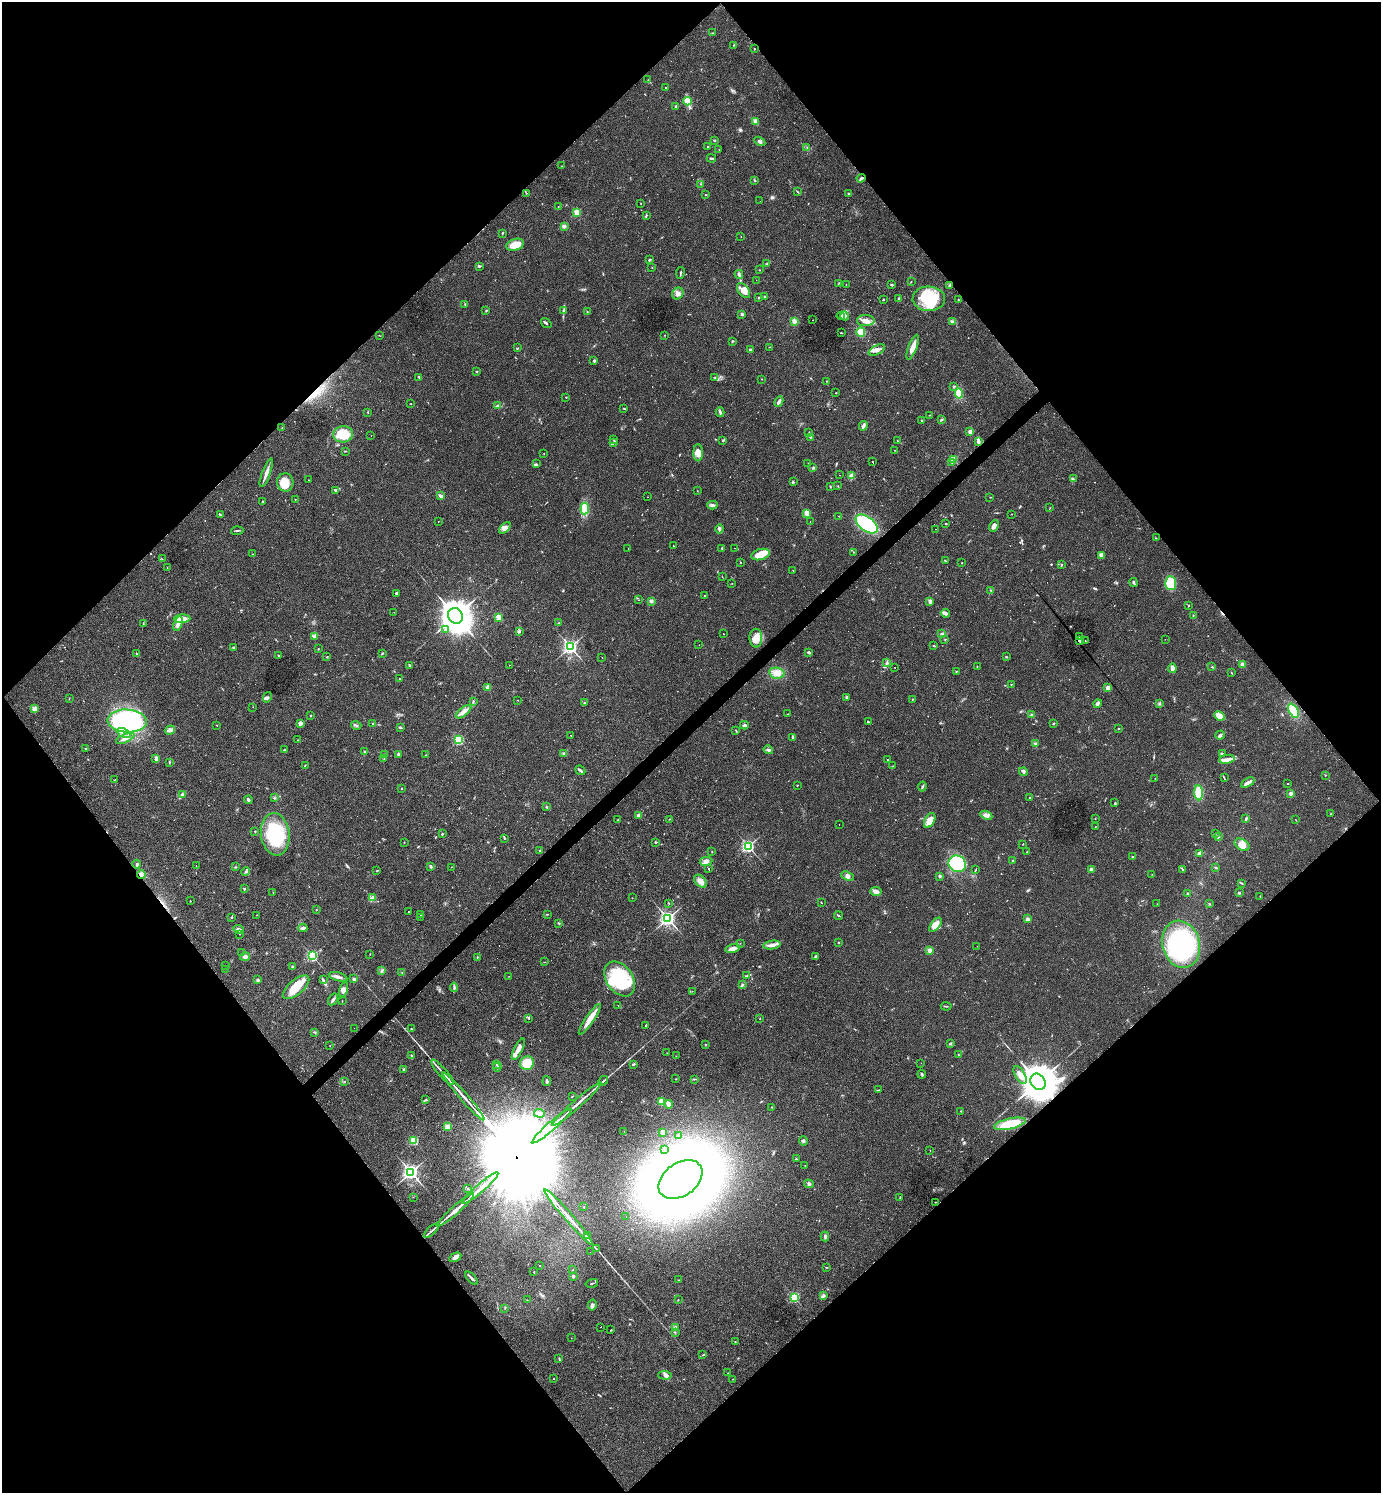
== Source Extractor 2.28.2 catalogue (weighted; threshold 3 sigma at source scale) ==
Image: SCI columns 295-5809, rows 1-5964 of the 5962 x 5964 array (HDU 1 of 3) = the unmasked area's bounding box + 8 px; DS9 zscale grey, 4 x 4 block average (1 PNG px = mean of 4 x 4 image px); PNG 1383 x 1495 px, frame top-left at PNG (2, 2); each listed source drawn as its Kron ellipse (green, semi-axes under 4 px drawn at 4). Shown black and unused: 51% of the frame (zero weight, under 2 of 3 exposures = <1% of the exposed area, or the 3 px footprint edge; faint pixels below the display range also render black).
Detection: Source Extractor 2.28.2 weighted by HDU 2 'WHT'. Background 0.0346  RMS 0.0062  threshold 0.0281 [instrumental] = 3 sigma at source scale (4.5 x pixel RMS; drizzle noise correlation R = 1.50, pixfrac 1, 0.05/0.05 arcsec/px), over >= 5 px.
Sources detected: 657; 9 inside a brighter object's white glare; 57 cosmic-ray / hot-pixel residue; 1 long thin detection or spike segment (spike, bleed or trail) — neither listed nor drawn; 12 coinciding with a brighter row at this scale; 24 inside a brighter listed object's ellipse — not listed separately; of the other 554, all 500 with FLUX_AUTO >= 0.844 (the completeness limit of this list) listed and drawn (54 fainter detections not listed), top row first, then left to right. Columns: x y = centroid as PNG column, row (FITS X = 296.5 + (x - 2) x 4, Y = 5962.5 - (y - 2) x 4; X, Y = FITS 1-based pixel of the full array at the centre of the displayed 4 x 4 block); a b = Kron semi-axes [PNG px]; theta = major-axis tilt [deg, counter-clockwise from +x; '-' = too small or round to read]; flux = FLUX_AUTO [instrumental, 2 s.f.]
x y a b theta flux
712 33 4 2 - 2.1
734 45 2 2 - 1.2
755 49 2 2 - 2.2
648 80 2 2 - 1.5
666 88 2 2 - 2.1
687 101 4 3 - 37
676 106 2 2 - 5.3
755 121 4 3 - 11
714 140 3 2 - 2.9
760 141 6 3 -31 8.5
707 146 2 2 - 1.8
807 148 3 2 - 1.8
719 150 2 2 - 1.1
711 158 5 2 - 5.1
562 166 3 2 - 1.9
861 178 4 2 - 6.1
754 180 3 2 - 3.4
701 184 2 2 - 1.4
798 192 2 2 - 1.4
526 193 2 2 - 1.9
848 193 2 2 - 1.7
706 195 2 2 - 1.9
760 201 2 2 - 0.97
641 203 2 2 - 1.2
558 207 2 2 - 1.4
577 212 2 2 - 160
646 216 4 2 - 4.9
564 226 3 3 - 8.7
502 233 3 2 - 3.1
741 237 2 2 - 0.92
515 245 9 5 19 53
649 260 3 2 - 3.8
767 263 2 2 - 2
479 266 3 3 - 4.4
652 268 2 2 - 1.2
760 270 2 2 - 1.3
680 273 6 2 83 4.5
739 274 4 2 - 11
756 280 2 2 - 1.4
911 282 2 2 - 1.7
838 284 2 2 - 1.1
846 284 2 2 - 1.1
892 285 3 2 - 5
950 285 3 2 - 3.1
743 291 8 5 -53 30
678 294 6 5 - 15
759 297 2 2 - 1.9
765 297 3 2 - 3.5
899 298 3 2 - 5.2
929 299 16 12 -3 180
958 299 2 2 - 1.7
883 300 3 2 - 2.1
465 304 2 2 - 2.8
486 310 3 2 - 2.6
563 311 2 2 - 1.6
587 312 2 2 - 1.5
742 314 3 3 - 5.7
841 316 4 2 - 6.3
845 316 4 3 - 11
813 320 2 2 - 2.8
794 321 4 3 - 11
866 321 9 5 1 23
952 322 2 2 - 2.4
546 323 6 2 -36 6.8
861 332 5 4 - 42
841 333 2 2 - 2.4
379 335 2 2 - 1.4
665 335 2 2 - 1.3
732 341 3 2 - 2.8
769 347 2 2 - 1
913 347 13 3 69 32
518 348 2 2 - 1.9
750 350 2 2 - 27
877 350 9 4 27 16
594 361 2 2 - 15
477 371 3 2 - 2.9
419 377 4 2 - 3.7
715 378 3 2 - 3
762 379 2 2 - 0.91
827 381 2 2 - 1.7
954 386 3 2 - 3.4
836 393 2 2 - 1.8
959 393 5 3 - 93
566 397 2 2 - 2.8
779 402 6 3 63 9.7
410 404 2 2 - 1.8
498 406 3 2 - 6.8
624 408 3 2 - 3
368 412 2 2 - 1.7
720 412 5 2 - 5.8
929 415 3 2 - 2
921 420 2 2 - 2.5
941 420 3 2 - 4.5
863 426 5 3 - 8.9
282 428 2 2 - 0.96
809 432 2 2 - 1.6
970 432 2 2 - 44
343 434 10 8 5 72
371 435 2 2 - 1.6
811 437 3 2 - 2.7
614 440 3 2 - 3.1
897 440 3 2 - 1.6
723 441 2 2 - 1.5
978 441 3 2 - 6.3
613 443 3 2 - 6
895 450 2 2 - 0.85
345 451 2 2 - 1.8
544 453 2 2 - 1.1
698 453 8 4 -90 35
953 460 2 2 - 200
872 462 2 2 - 95
808 463 2 2 - 1.4
952 463 2 2 - 2.3
536 464 3 2 - 3.4
813 468 2 2 - 2.8
266 473 15 2 70 24
840 475 2 2 - 4.1
852 476 2 2 - 140
1073 479 3 2 - 3.7
308 480 2 2 - 3
285 482 9 8 - 63
793 482 2 2 - 2.3
838 486 2 2 - 1.1
830 487 2 2 - 1.9
335 490 3 2 - 5.7
697 491 2 2 - 1.2
441 496 2 2 - 34
647 497 2 2 - 1.3
990 497 2 2 - 1.1
295 499 2 2 - 1.5
263 501 2 2 - 2.3
712 505 5 3 - 7.7
1050 508 2 2 - 1.2
585 509 6 4 84 18
807 513 2 2 - 140
1012 514 2 2 - 1.6
220 515 3 2 - 2.3
839 516 2 2 - 2.9
438 521 2 2 - 1.1
810 521 2 2 - 16
867 524 12 7 -36 300
946 524 2 2 - 3
994 526 6 3 63 16
505 528 7 3 47 15
719 529 4 2 - 10
935 529 2 2 - 1.4
237 531 6 2 3 4.2
1156 538 2 2 - 1.9
673 546 2 2 - 81
628 548 2 2 - 0.95
721 548 2 2 - 1.6
735 548 2 2 - 22
853 552 2 2 - 1.5
253 554 2 2 - 1.8
760 555 9 5 15 60
1102 555 4 3 - 18
162 559 2 2 - 0.85
945 561 2 2 - 2.2
741 563 2 2 - 1.1
962 563 2 2 - 1.4
1061 565 3 2 - 3.3
167 568 2 2 - 1.3
793 570 2 2 - 1.4
722 577 2 2 - 1.2
1133 582 5 2 - 5.9
732 583 2 2 - 1
1171 583 7 5 -85 120
990 590 3 2 - 2.1
396 593 2 2 - 20
705 595 2 2 - 1.3
639 600 2 2 - 1.2
651 601 2 2 - 15
930 601 4 2 - 13
1188 605 2 2 - 2
394 612 2 2 - 0.93
945 613 4 2 - 21
1193 615 2 2 - 1.7
455 616 8 7 - 6600
499 617 2 2 - 140
182 619 8 4 3 41
559 623 2 2 - 1.5
143 624 2 2 - 2.1
178 624 8 3 73 20
446 629 4 2 - 5.4
519 632 3 2 - 3.8
723 634 2 2 - 0.89
942 634 3 2 - 5.2
314 636 4 3 - 6.9
1080 637 2 2 - 10
756 638 9 6 -89 37
945 639 2 2 - 2.4
1165 639 2 2 - 1.3
1079 640 2 2 - 72
1085 641 2 2 - 1.3
699 645 2 2 - 0.92
933 646 4 2 - 2.6
570 647 3 3 - 1000
233 648 2 2 - 24
318 649 2 2 - 1.8
809 652 3 3 - 4.5
382 653 3 2 - 4.2
136 654 2 2 - 1.6
278 656 3 2 - 3
327 657 2 2 - 2.8
602 657 2 2 - 1.9
1007 657 3 2 - 2.5
887 662 4 2 - 3.1
1243 664 2 2 - 100
409 665 3 2 - 6
510 665 2 2 - 6.4
977 666 2 2 - 1.4
895 667 2 2 - 48
1212 667 2 2 - 1.3
1172 668 4 3 - 22
956 671 2 2 - 1.9
777 673 8 5 -9 25
1232 673 2 2 - 1.9
400 679 2 2 - 4.2
1011 684 2 2 - 3.2
488 687 3 3 - 15
1108 688 2 2 - 91
267 697 5 3 - 6.2
847 697 3 2 - 6.3
69 698 3 2 - 1.5
912 699 2 2 - 2.1
518 700 2 2 - 1.1
473 701 4 2 - 3
584 703 2 2 - 16
1098 704 4 3 - 7.5
1159 704 3 2 - 4.9
253 707 2 2 - 0.88
34 709 4 3 - 25
1294 711 8 4 -63 56
464 712 9 3 38 26
788 714 2 2 - 1.2
310 715 2 2 - 3.4
1032 715 3 2 - 4.3
1220 716 5 3 - 40
127 721 19 11 -3 610
868 722 3 2 - 270
300 723 4 3 - 9.4
1054 723 2 2 - 4.1
372 724 2 2 - 2.8
217 725 2 2 - 3
356 725 5 2 - 7.7
744 725 4 2 - 7.8
400 727 3 2 - 3.5
1118 729 2 2 - 1.7
170 730 5 3 - 12
736 730 3 2 - 2.2
124 733 7 3 -27 13
571 735 2 2 - 2.3
1220 735 5 3 - 7.9
793 737 4 2 - 7.4
125 738 10 3 24 19
298 740 2 2 - 1.4
459 740 2 2 - 380
1036 744 3 2 - 3.8
86 749 2 2 - 12
284 750 2 2 - 3.1
768 750 5 3 - 8
364 752 3 2 - 2.2
563 753 2 2 - 2.4
398 754 3 3 - 4.7
1222 754 3 2 - 3.4
385 755 2 2 - 1.7
425 755 2 2 - 1.3
384 758 2 2 - 1.8
156 759 3 2 - 16
1227 759 8 4 7 19
888 760 2 2 - 150
169 762 3 2 - 2.1
305 765 2 2 - 2.2
893 766 2 2 - 1.3
580 770 5 2 - 7.9
1023 772 4 3 - 5.7
1325 775 2 2 - 0.97
1224 778 3 2 - 2.6
1155 779 2 2 - 0.96
114 780 3 2 - 1.1
1248 783 7 2 31 18
1288 784 2 2 - 1.9
797 785 2 2 - 2.6
922 787 5 2 - 4.2
401 788 2 2 - 7.8
1199 793 7 4 -86 77
1291 793 2 2 - 11
182 794 3 3 - 6.5
274 798 2 2 - 3.1
1030 798 2 2 - 8.9
248 800 4 2 - 9.8
1115 803 3 2 - 3.5
546 806 2 2 - 1.1
1330 814 2 2 - 1.1
639 815 2 2 - 60
986 815 6 3 -24 10
669 819 2 2 - 1.3
1095 819 2 2 - 1.5
1246 819 3 2 - 2.4
618 820 2 2 - 1.1
930 820 8 5 62 44
1296 820 2 2 - 1.2
839 825 2 2 - 2.6
1095 827 2 2 - 0.88
255 831 2 2 - 1.6
1215 833 2 2 - 1
275 834 21 14 -83 230
442 834 2 2 - 8.9
1218 837 3 2 - 2.8
504 838 2 2 - 5.3
404 842 2 2 - 1.6
655 842 3 2 - 3.6
1023 844 2 2 - 1.3
1242 845 8 5 -30 28
748 846 2 2 - 730
540 851 2 2 - 7.5
712 851 2 2 - 1.2
1027 852 3 2 - 2.9
1199 853 3 2 - 12
1132 857 2 2 - 1.6
706 861 6 3 9 13
1013 861 2 2 - 4
137 864 4 2 - 4.7
957 864 9 8 - 250
196 866 2 2 - 4.1
431 866 3 2 - 3.9
236 867 2 2 - 1.4
451 867 2 2 - 1.1
1216 868 2 2 - 2.6
709 869 2 2 - 240
1091 869 4 3 - 6.4
1183 869 4 2 - 2.6
976 870 3 2 - 2
377 871 2 2 - 2.5
246 872 5 2 - 5.8
1152 874 2 2 - 1.1
141 875 4 3 - 14
848 876 6 3 -22 11
940 876 3 2 - 6
700 881 7 5 -47 23
1242 883 3 2 - 2.3
244 889 2 2 - 9.9
876 891 5 4 - 13
273 893 3 2 - 1.7
1239 893 2 2 - 23
1188 894 2 2 - 4.2
1260 896 2 2 - 2.1
372 898 3 2 - 4.4
632 898 2 2 - 1.4
190 901 2 2 - 2
821 902 3 2 - 1.6
669 903 2 2 - 0.97
1157 904 2 2 - 1.2
1209 904 2 2 - 2.2
317 910 2 2 - 1.1
408 912 2 2 - 63
420 914 2 2 - 4.5
548 914 2 2 - 1.8
256 915 2 2 - 0.95
839 916 4 2 - 3.6
232 917 3 2 - 2.6
420 917 2 2 - 3.2
668 918 3 3 - 1000
1027 919 2 2 - 31
559 923 3 2 - 2.6
935 925 8 4 51 32
303 928 4 3 - 11
239 929 5 3 - 9.7
239 934 2 2 - 1.1
838 942 2 2 - 7.6
740 943 2 2 - 1.2
1181 944 24 18 -75 460
772 945 9 3 8 20
977 946 2 2 - 0.95
732 949 7 3 16 20
930 950 2 2 - 89
242 953 2 2 - 0.86
370 954 2 2 - 1.6
312 956 2 2 - 550
815 956 3 2 - 5.4
245 957 5 4 - 13
477 957 3 2 - 2
544 962 3 2 - 1.4
225 966 2 2 - 1
292 966 2 2 - 12
225 969 2 2 - 0.84
382 971 3 2 - 3.9
402 973 2 2 - 1.4
509 976 2 2 - 0.91
747 976 3 2 - 2.6
338 977 9 3 -17 14
354 979 3 2 - 7
620 979 19 13 -55 250
258 980 3 3 - 5.4
323 980 4 2 - 5.7
743 985 3 3 - 4
296 987 16 7 40 78
454 987 4 2 - 5.6
344 990 8 3 77 13
692 991 2 2 - 0.94
333 999 6 2 57 9.8
342 1001 2 2 - 1.3
618 1005 2 2 - 1.1
946 1006 5 2 - 3.5
529 1018 2 2 - 2.6
760 1018 2 2 - 1.2
590 1019 18 4 55 49
646 1025 3 2 - 3.1
354 1028 2 2 - 1.4
411 1029 3 2 - 2.7
314 1032 2 2 - 1.3
950 1043 3 2 - 3.2
705 1045 2 2 - 6.7
330 1046 2 2 - 0.85
518 1049 12 3 64 23
667 1053 2 2 - 0.85
958 1054 2 2 - 1.6
411 1056 3 2 - 3.5
676 1056 2 2 - 1.1
527 1063 7 6 - 63
921 1063 2 2 - 0.93
633 1064 2 2 - 8.3
496 1065 3 2 - 3.1
497 1067 4 2 - 4.4
404 1070 3 2 - 6.6
442 1072 16 2 -49 17
922 1074 4 2 - 5.1
1020 1075 10 5 -60 37
676 1079 2 2 - 2.3
694 1079 4 2 - 2.8
547 1081 5 2 - 8.1
603 1081 5 2 - 6.1
345 1082 2 2 - 1.1
1038 1082 9 7 -56 11000
879 1090 2 2 - 1.8
463 1096 31 2 -49 45
572 1097 2 2 - 1.3
426 1100 3 2 - 3.3
661 1101 3 3 - 21
577 1104 32 2 41 43
669 1104 4 3 - 23
772 1107 2 2 - 3.3
960 1111 2 2 - 1.4
539 1113 5 3 - 12
1010 1124 16 5 13 110
447 1126 2 2 - 150
552 1126 26 2 41 90
624 1131 2 2 - 1.4
662 1132 4 4 - 9.2
679 1136 3 2 - 3.2
414 1140 2 2 - 310
803 1141 5 3 - 5.9
664 1150 2 2 - 2.4
930 1150 2 2 - 1.3
796 1159 2 2 - 3
805 1165 2 2 - 1.5
411 1172 3 3 - 1300
680 1179 24 16 36 4900
809 1184 5 3 - 7.7
468 1188 2 2 - 2.1
480 1188 23 2 41 86
413 1197 2 2 - 1
900 1197 3 2 - 2.5
935 1202 2 2 - 1.5
584 1207 2 2 - 1.6
455 1210 24 2 42 46
626 1216 2 2 - 4.5
569 1217 37 2 -49 58
431 1231 9 2 42 9.4
587 1236 2 2 - 5.3
825 1236 5 3 - 7.2
596 1249 3 2 - 3.6
590 1252 2 2 - 2.1
455 1257 6 4 30 15
539 1266 2 2 - 97
827 1267 3 2 - 1.6
572 1270 2 2 - 1.3
534 1272 2 2 - 2
573 1276 3 2 - 8.9
471 1278 8 2 -48 8.7
679 1280 2 2 - 1.3
592 1283 6 2 13 3.4
823 1296 3 2 - 4.3
794 1297 2 2 - 420
527 1300 2 2 - 1.1
678 1300 2 2 - 1.9
592 1305 5 3 - 10
505 1308 2 2 - 1.5
601 1327 2 2 - 190
676 1327 4 2 - 5.6
611 1330 2 2 - 2.1
675 1333 2 2 - 1.8
571 1338 2 2 - 1.5
735 1342 2 2 - 1.4
703 1355 2 2 - 2.3
559 1359 2 2 - 2.3
728 1373 2 2 - 1.1
665 1375 7 3 -4 10
553 1379 2 2 - 1.8
733 1379 2 2 - 1.2
Overlapping masked pixels (flux is a lower limit): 3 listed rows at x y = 950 285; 141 875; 1038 1082
Diffuse or blended objects may show on this block-average render without a row.